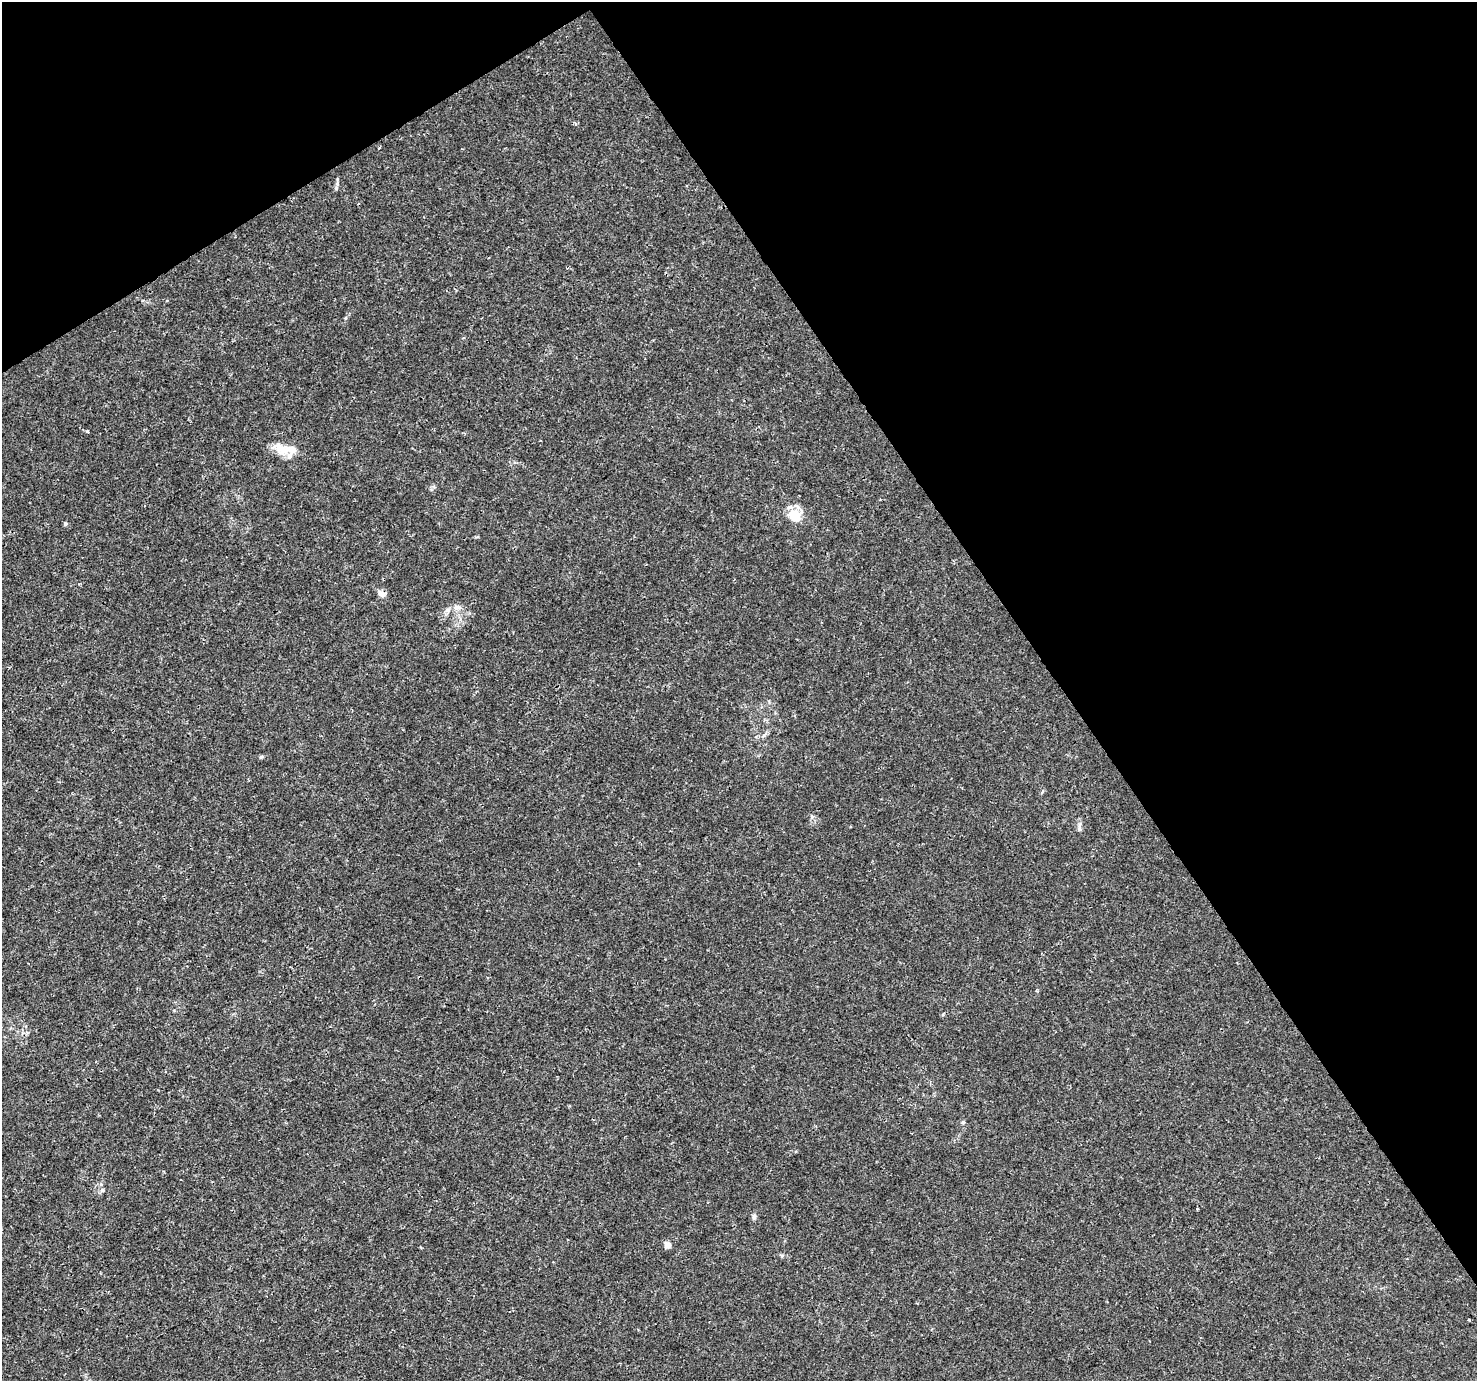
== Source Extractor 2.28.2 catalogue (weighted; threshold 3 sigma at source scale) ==
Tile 3 of 4 x 4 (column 3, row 1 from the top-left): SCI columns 2955-4429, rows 4321-5699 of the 5904 x 5819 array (HDU 1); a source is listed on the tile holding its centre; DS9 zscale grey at full resolution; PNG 1479 x 1383 px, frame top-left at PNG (2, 2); no overlay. Shown black and unused: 34% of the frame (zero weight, under 3 of 4 exposures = <1% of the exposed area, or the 3 px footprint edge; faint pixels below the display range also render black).
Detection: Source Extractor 2.28.2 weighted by HDU 2 'WHT'; one run over the whole footprint, this tile lists its part. Background 0.0025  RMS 0.0011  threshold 0.00494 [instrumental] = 3 sigma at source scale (4.5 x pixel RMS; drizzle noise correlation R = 1.50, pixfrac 1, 0.0396/0.0396 arcsec/px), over >= 5 px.
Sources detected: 17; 1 inside a brighter listed object's ellipse — not listed separately; the other 16 listed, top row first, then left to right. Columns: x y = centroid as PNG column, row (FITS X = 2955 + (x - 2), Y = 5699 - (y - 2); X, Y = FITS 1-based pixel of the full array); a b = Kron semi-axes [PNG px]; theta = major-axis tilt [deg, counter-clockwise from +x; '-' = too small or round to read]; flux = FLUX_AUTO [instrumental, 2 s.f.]
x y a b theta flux
336 188 7 5 49 0.22
345 318 5 3 - 0.12
87 431 4 3 - 0.14
278 448 19 12 -43 1.4
795 515 12 10 -42 2.3
65 524 4 4 - 0.23
381 594 10 7 -27 0.52
457 607 10 6 -6 0.47
448 610 8 6 15 0.38
261 757 6 3 71 0.14
1079 829 7 6 - 0.28
963 1122 5 5 - 0.15
103 1190 6 4 45 0.16
754 1217 7 5 87 0.31
667 1245 4 4 - 1.1
1469 1320 3 2 - 0.13
Overlapping masked pixels (flux is a lower limit): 1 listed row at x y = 381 594